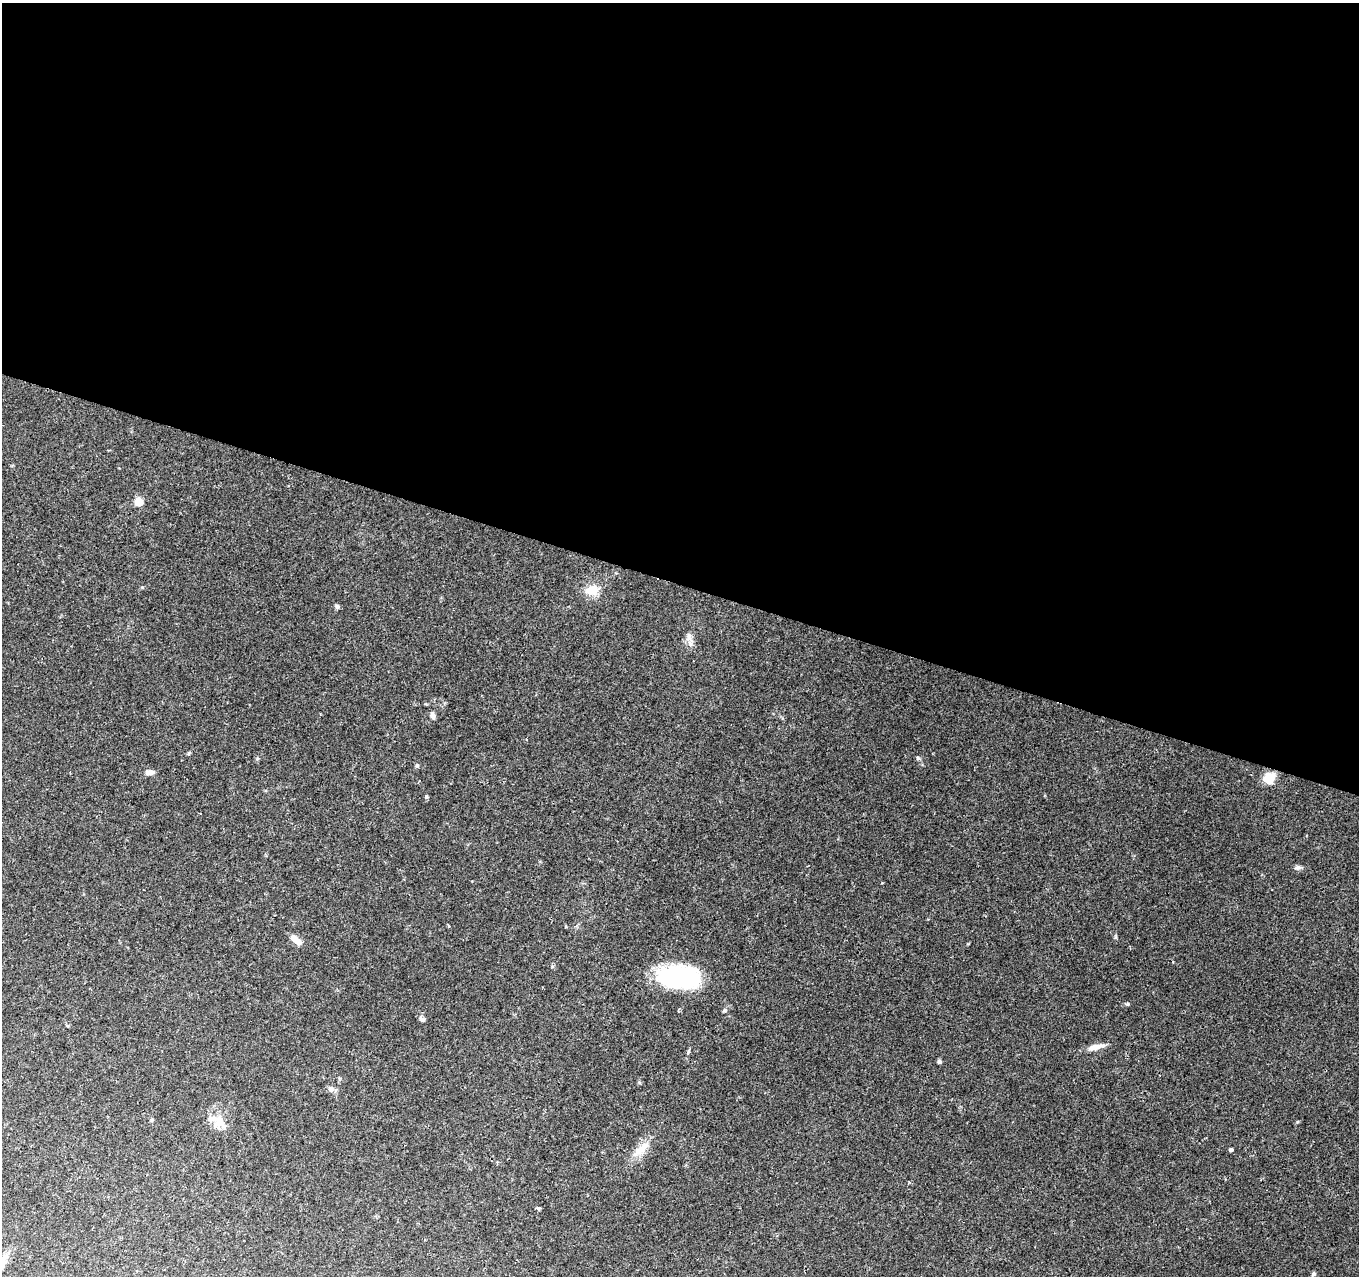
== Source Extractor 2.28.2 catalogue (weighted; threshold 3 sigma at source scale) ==
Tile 3 of 4 x 4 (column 3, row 1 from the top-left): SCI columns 2715-4071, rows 4035-5308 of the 5437 x 5587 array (HDU 1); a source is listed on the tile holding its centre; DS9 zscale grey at full resolution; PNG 1361 x 1278 px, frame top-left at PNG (2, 3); no overlay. Shown black and unused: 46% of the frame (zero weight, under 2 of 3 exposures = <1% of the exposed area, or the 3 px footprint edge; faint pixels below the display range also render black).
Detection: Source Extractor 2.28.2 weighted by HDU 2 'WHT'; one run over the whole footprint, this tile lists its part. Background 0.0889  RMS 0.0063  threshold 0.0285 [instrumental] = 3 sigma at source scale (4.5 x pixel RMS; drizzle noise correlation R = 1.50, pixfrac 1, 0.0396/0.0396 arcsec/px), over >= 5 px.
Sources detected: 29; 1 inside a brighter listed object's ellipse — not listed separately; the other 28 listed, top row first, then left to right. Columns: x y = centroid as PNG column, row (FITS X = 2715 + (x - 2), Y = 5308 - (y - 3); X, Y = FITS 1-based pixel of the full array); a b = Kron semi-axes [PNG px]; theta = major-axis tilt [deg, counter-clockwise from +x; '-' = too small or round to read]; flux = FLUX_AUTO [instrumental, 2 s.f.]
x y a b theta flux
138 502 5 5 - 18
592 590 17 12 4 9.7
337 606 7 5 -59 1.2
689 636 13 7 80 3.5
433 716 8 6 -74 2.2
189 753 5 3 - 0.65
918 758 6 4 -45 0.87
417 765 5 5 - 0.85
149 772 11 6 1 2.9
1269 778 13 11 43 10
426 797 4 3 - 1.5
1298 867 10 5 2 1.7
449 926 3 3 - 0.67
295 939 13 7 -44 5.6
679 977 44 23 -3 65
1127 1004 5 4 - 0.74
725 1010 6 4 30 1.2
422 1019 7 6 - 1.6
1096 1047 22 6 11 5.4
688 1052 6 3 54 0.77
939 1061 4 4 - 1.6
330 1089 9 6 1 2
218 1122 21 13 72 9.4
1230 1149 4 3 - 2.9
642 1150 26 11 62 9.6
539 1208 5 3 - 1.3
2 1261 23 9 61 6.4
1313 1274 5 4 - 1.2
Isophote crosses this tile's border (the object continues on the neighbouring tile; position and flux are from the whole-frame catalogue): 1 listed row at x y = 2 1261
Unlisted compact peaks at least as high as the median listed source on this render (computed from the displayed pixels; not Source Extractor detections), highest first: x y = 1115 937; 142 587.